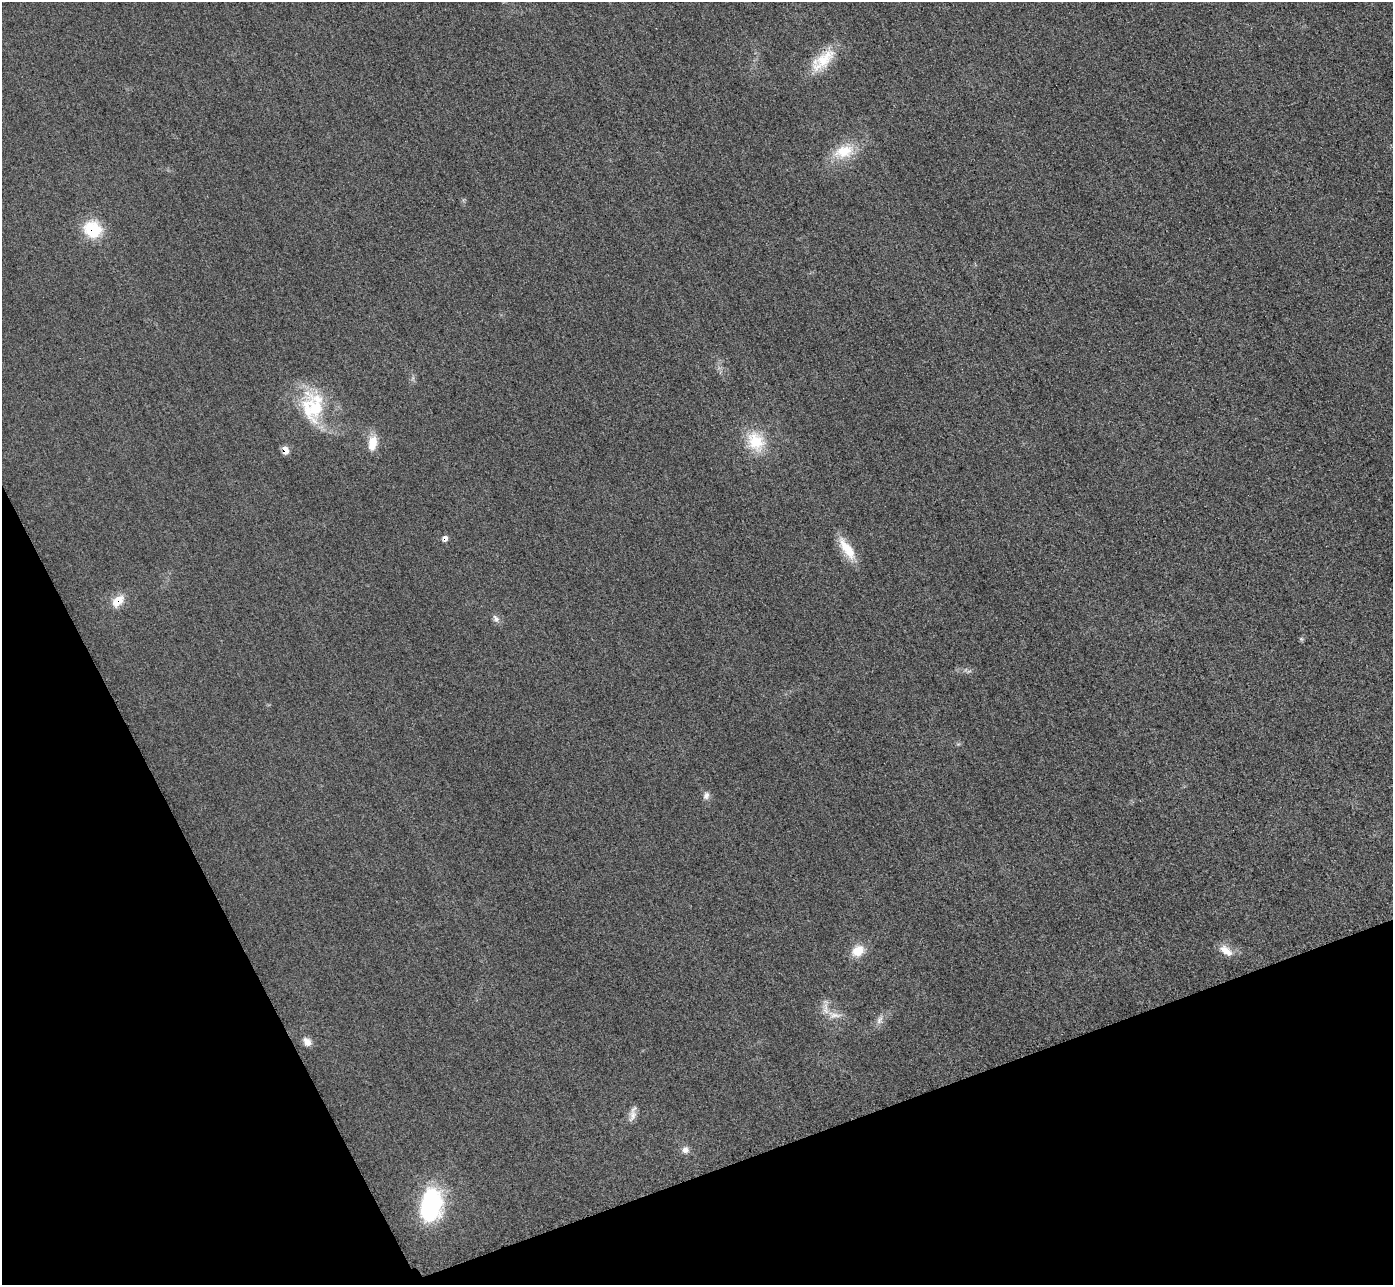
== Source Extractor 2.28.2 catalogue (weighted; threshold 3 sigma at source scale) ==
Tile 14 of 4 x 4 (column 2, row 4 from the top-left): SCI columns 1422-2812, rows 308-1590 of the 5626 x 5614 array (HDU 1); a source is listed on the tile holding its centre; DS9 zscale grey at full resolution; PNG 1395 x 1287 px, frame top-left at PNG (2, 2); no overlay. Shown black and unused: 19% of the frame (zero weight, under 3 of 4 exposures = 3% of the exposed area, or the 3 px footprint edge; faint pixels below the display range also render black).
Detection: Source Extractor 2.28.2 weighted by HDU 2 'WHT'; one run over the whole footprint, this tile lists its part. Background 0.0856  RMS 0.017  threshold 0.0786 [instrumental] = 3 sigma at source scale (4.5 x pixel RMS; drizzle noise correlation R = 1.50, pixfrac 1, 0.05/0.05 arcsec/px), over >= 5 px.
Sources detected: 23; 1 cosmic-ray / hot-pixel residue — not listed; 2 inside a brighter listed object's ellipse — not listed separately; the other 20 listed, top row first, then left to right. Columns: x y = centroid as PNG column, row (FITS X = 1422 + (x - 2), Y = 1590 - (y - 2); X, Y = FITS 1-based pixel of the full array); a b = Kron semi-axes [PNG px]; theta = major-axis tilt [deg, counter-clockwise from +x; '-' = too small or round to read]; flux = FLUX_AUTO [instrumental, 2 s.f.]
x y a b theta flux
823 60 40 16 47 54
844 151 29 17 14 50
92 229 19 16 -34 72
316 408 50 21 -89 90
756 441 29 22 -61 61
372 443 21 11 81 26
285 450 7 5 -76 21
847 549 33 11 -56 39
118 601 16 10 46 27
496 619 11 7 -59 6.9
1301 639 5 5 - 2.5
706 796 11 8 65 7.3
858 951 15 12 32 30
1226 951 19 10 -36 19
834 1015 23 8 -7 18
879 1020 13 8 67 9.4
307 1042 11 8 -49 12
633 1115 17 8 74 12
685 1150 10 9 - 10
431 1205 36 22 81 200
Overlapping masked pixels (flux is a lower limit): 3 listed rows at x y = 92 229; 285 450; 118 601